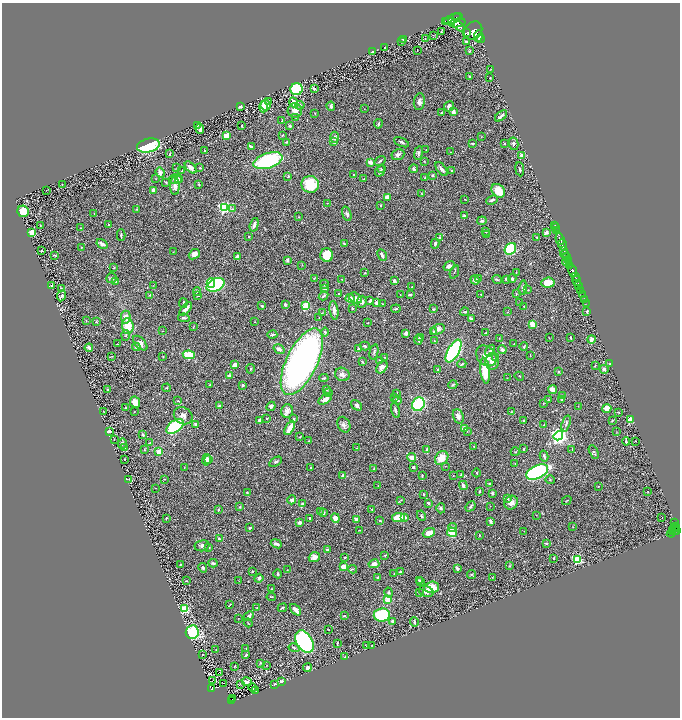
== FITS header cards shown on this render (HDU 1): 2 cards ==
NAXIS1  =                 1356
NAXIS2  =                 1431

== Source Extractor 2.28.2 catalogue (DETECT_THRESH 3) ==
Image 1356 x 1431 px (HDU 1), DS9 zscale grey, zoomed out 1/2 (1 PNG px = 2 x 2 image px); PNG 682 x 720 px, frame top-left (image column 1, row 1430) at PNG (2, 3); each listed source drawn as its Kron ellipse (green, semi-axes under 4 px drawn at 4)
Background 0.459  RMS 0.025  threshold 0.0756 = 3 sigma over >= 5 px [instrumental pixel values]
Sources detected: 523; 21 cannot appear on this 1/2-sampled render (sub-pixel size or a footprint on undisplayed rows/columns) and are neither listed nor drawn; of the other 502, the 500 brightest by FLUX_AUTO listed and drawn (2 fainter detections omitted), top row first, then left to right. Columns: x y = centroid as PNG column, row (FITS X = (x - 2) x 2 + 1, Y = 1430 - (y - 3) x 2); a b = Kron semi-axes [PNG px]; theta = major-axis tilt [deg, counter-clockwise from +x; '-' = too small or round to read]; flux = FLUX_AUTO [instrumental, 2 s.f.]
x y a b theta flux
457 17 3 2 - 290
453 19 10 3 21 1400
445 21 2 1 - 9.7
452 21 4 2 - 320
457 23 8 3 9 1300
459 26 7 3 -39 970
473 31 10 8 51 2900
441 32 2 1 - 1.4
467 32 2 1 - 100
433 35 3 2 - 2.3
478 36 6 3 83 1300
403 39 3 3 - 4.4
425 39 3 2 - 2.1
480 39 5 2 - 660
401 42 2 2 - 3.3
466 42 4 2 - 2.9
385 48 2 2 - 5
417 50 2 1 - 2.7
469 51 4 2 - 3.3
372 52 2 2 - 6
491 69 2 2 - 1.7
470 77 4 3 - 4.4
490 78 2 2 - 3
296 89 6 6 - 450
314 89 4 2 - 9.4
269 102 3 2 - 2.9
294 102 5 3 - 40
419 102 8 5 81 20
266 105 5 5 - 58
300 105 5 3 - 8.4
240 106 3 2 - 14
331 106 4 3 - 13
449 106 5 5 - 17
263 107 5 4 - 96
364 109 2 1 - 1.3
295 111 7 7 - 35
453 112 4 3 - 21
315 113 2 2 - 1.9
441 113 3 2 - 3.4
501 116 7 2 40 16
295 117 2 2 - 2
282 121 3 2 - 2.3
378 124 4 2 - 9.1
197 125 3 2 - 5
242 126 3 2 - 4.6
290 126 3 3 - 10
200 129 5 3 - 31
282 135 3 2 - 3
226 136 4 3 - 56
334 137 6 3 -87 14
481 137 3 2 - 2.1
286 142 3 2 - 4.3
334 142 4 3 - 14
401 142 8 3 -25 11
472 143 3 2 - 5.4
504 143 2 1 - 3
513 144 6 5 - 11
148 146 11 7 14 340
251 147 4 2 - 17
205 150 3 2 - 5.1
426 150 2 2 - 3.7
451 152 2 2 - 2.1
419 153 7 4 81 10
170 154 3 2 - 4.1
398 155 6 5 - 17
522 156 2 2 - 72
268 161 15 7 18 450
380 161 6 2 34 7.5
424 161 3 2 - 2.1
370 162 3 3 - 29
191 167 7 3 -47 23
177 168 3 2 - 3.4
200 168 2 2 - 2.8
381 168 3 3 - 3.1
414 169 4 3 - 11
442 169 8 3 -53 15
520 169 7 3 -83 7.4
182 171 3 2 - 3.5
380 171 6 4 52 10
452 171 3 3 - 3.9
160 172 5 4 - 16
354 175 2 2 - 1.9
433 175 3 2 - 6.5
288 176 3 2 - 3.8
425 178 3 2 - 6.7
156 179 2 2 - 1.8
176 179 7 5 -1 29
364 179 2 2 - 5
179 180 3 3 - 9.6
166 182 3 3 - 3.6
62 184 3 1 - 1.6
199 184 3 3 - 3
310 184 9 8 - 160
175 186 9 4 -89 21
46 190 2 1 - 1.5
154 191 4 3 - 35
498 191 7 6 - 76
422 193 4 2 - 2.9
387 197 3 2 - 24
464 199 3 2 - 2.1
492 200 6 3 25 13
327 203 2 1 - 1.7
380 205 2 2 - 4.2
225 208 4 3 - 870
137 209 4 2 - 2.9
232 209 3 3 - 4.1
23 211 6 5 - 100
94 213 4 2 - 2.4
347 214 7 4 -71 12
464 216 3 3 - 8.8
299 217 2 2 - 2.1
482 221 5 3 - 8.1
109 224 3 2 - 3.2
40 225 2 1 - 1.6
254 225 7 3 74 22
555 225 2 1 - 12
81 228 2 2 - 2.2
556 228 2 1 - 10
556 230 2 1 - 16
486 231 4 3 - 7.2
32 232 4 3 - 100
546 232 3 2 - 22
121 235 6 2 -89 11
487 235 3 2 - 3.5
249 237 2 2 - 4.5
439 238 3 3 - 5.7
537 238 4 2 - 4.7
560 239 6 2 -70 940
344 243 2 2 - 4.4
435 243 5 3 - 8.3
102 244 6 3 -31 20
562 245 5 2 - 570
82 247 3 2 - 1.9
510 249 6 5 - 300
41 251 3 2 - 3
563 251 4 2 - 230
173 252 2 2 - 1.6
194 254 6 4 40 26
564 254 4 2 - 180
54 255 3 2 - 3.6
327 255 7 6 - 110
382 255 6 3 -63 14
237 256 4 3 - 14
567 256 3 3 - 190
287 260 3 2 - 13
569 261 3 2 - 130
566 262 4 2 - 60
302 265 2 2 - 2
570 265 4 3 - 430
449 266 6 4 34 18
114 268 3 2 - 2.3
572 271 6 3 -74 1300
454 272 7 2 70 4.8
516 272 2 1 - 2.4
365 273 3 2 - 2.8
575 277 2 1 - 220
111 278 5 5 - 7.9
314 278 3 2 - 2.2
341 279 2 2 - 1.8
479 279 3 2 - 2.6
506 279 3 3 - 7
512 279 4 3 - 7.9
475 280 5 4 - 21
497 280 5 3 - 6.3
394 281 2 2 - 36
577 281 5 2 - 640
116 282 3 2 - 2.6
211 283 4 4 - 96
548 283 7 5 5 45
324 284 4 3 - 4.3
52 285 2 2 - 4.9
153 285 2 1 - 1.2
216 285 9 6 27 540
579 286 3 2 - 140
412 287 2 2 - 4.4
325 288 3 3 - 12
523 288 7 4 84 11
61 289 4 2 - 3.7
528 290 2 2 - 2.2
581 290 2 2 - 80
197 291 4 3 - 4.4
339 294 2 2 - 4.4
400 294 2 1 - 1.2
481 294 2 1 - 1.6
516 294 4 3 - 3.8
583 294 3 1 - 20
150 295 4 3 - 4.7
197 295 4 2 - 5.1
410 295 4 2 - 5.4
62 296 6 3 64 10
323 296 5 3 - 8.3
350 298 4 3 - 25
355 298 7 5 -33 21
585 299 2 1 - 5.5
370 301 4 2 - 10
362 302 6 4 83 14
183 303 5 2 - 7.7
376 303 3 3 - 23
520 303 2 2 - 2.1
382 304 2 2 - 3.3
586 304 3 1 - 11
285 305 4 3 - 8.2
262 306 2 2 - 16
306 306 3 3 - 220
524 306 2 2 - 2.9
352 308 2 2 - 6
186 309 8 3 49 27
396 309 4 3 - 7.4
434 309 4 3 - 3.3
334 310 9 4 -82 24
587 311 3 2 - 8.7
465 312 4 3 - 5.9
508 312 3 2 - 1.7
322 313 3 2 - 2.9
126 317 6 5 - 29
184 318 6 3 -8 7.7
319 318 2 2 - 1.9
471 319 3 3 - 12
86 320 2 2 - 1.5
96 322 3 2 - 3.9
255 322 2 1 - 2.1
368 323 2 2 - 2.7
532 324 3 3 - 73
128 326 8 6 -87 84
193 327 4 2 - 3.1
438 329 7 5 25 20
162 331 2 1 - 1.7
434 331 2 2 - 14
325 332 4 3 - 8.5
406 333 4 3 - 15
486 333 2 2 - 5.8
126 335 5 3 - 6
272 335 5 2 - 6.6
421 337 4 3 - 9.6
499 338 3 1 - 1.8
549 338 2 2 - 2.2
571 338 3 2 - 5
591 339 4 3 - 27
418 340 4 3 - 11
434 341 3 2 - 3.6
140 343 9 5 -45 28
514 343 2 1 - 1.7
117 344 3 1 - 2
365 346 5 3 - 7.3
136 347 4 3 - 9
524 347 4 2 - 7.3
89 348 4 3 - 24
279 349 6 3 -33 24
358 349 2 2 - 12
502 350 4 3 - 18
454 351 12 5 61 1100
490 351 6 3 57 14
374 352 7 4 76 9.8
189 355 6 4 -9 130
530 355 3 1 - 1.9
112 356 3 2 - 1.9
486 356 11 9 -45 48
163 357 3 2 - 2.9
384 357 3 2 - 1.6
496 357 3 2 - 3.9
380 361 3 3 - 5.2
492 361 8 7 - 40
302 362 36 15 64 2300
362 362 3 2 - 3.4
462 364 4 2 - 3.5
610 364 2 2 - 3.3
235 365 4 3 - 47
595 365 4 2 - 2.9
382 367 7 5 53 27
251 369 5 2 - 3.7
438 369 3 3 - 6.7
604 369 4 3 - 8.5
485 371 13 5 -84 140
559 371 3 2 - 5.2
342 374 7 6 - 19
229 376 3 3 - 18
519 376 5 2 - 2.5
324 378 4 2 - 5.9
507 378 2 1 - 1.4
210 385 3 2 - 2.8
243 385 3 3 - 6.5
453 385 5 3 - 6.2
166 388 4 2 - 4.6
326 389 4 3 - 7.4
107 390 2 2 - 5.5
553 390 4 3 - 52
328 393 4 3 - 7.9
396 394 3 3 - 10
563 395 3 2 - 1.6
395 397 3 2 - 3.3
325 399 7 4 32 43
397 400 4 3 - 15
549 400 3 2 - 5
562 400 2 2 - 2.9
178 401 4 3 - 4.7
135 402 6 4 -64 40
543 403 2 2 - 2.8
418 404 7 6 - 360
357 405 6 4 -38 14
219 406 2 2 - 19
271 406 5 4 - 13
578 406 2 2 - 1.4
126 407 2 2 - 5.1
607 409 4 4 - 58
395 410 7 3 -75 12
103 411 2 2 - 2.2
287 411 7 6 - 24
134 412 2 1 - 1.7
511 412 2 1 - 2.5
619 413 3 3 - 2.8
183 416 10 8 -32 27
458 416 7 5 -71 21
267 418 3 3 - 3.3
293 419 2 2 - 7.5
630 419 3 2 - 170
259 420 3 2 - 7.6
524 420 3 2 - 5.8
612 420 3 3 - 3.3
566 423 8 3 73 11
196 425 3 2 - 16
344 425 8 6 -64 16
544 425 3 2 - 3.1
175 426 10 5 36 330
290 428 8 3 61 59
464 429 3 2 - 58
109 431 2 2 - 24
467 431 3 2 - 2.1
616 431 2 2 - 1.4
143 435 3 3 - 4.9
558 436 5 4 - 2200
300 437 3 2 - 2.4
114 440 2 1 - 1.4
308 441 2 2 - 2.1
626 441 4 2 - 6.9
635 441 2 2 - 2
122 443 5 4 - 9.6
150 443 3 3 - 4.6
474 446 2 2 - 1.8
124 448 3 2 - 2.7
357 448 3 2 - 1.5
427 449 3 3 - 9.6
524 449 3 2 - 3.3
572 449 3 2 - 1.8
145 450 4 2 - 3.7
159 452 2 2 - 98
515 452 4 2 - 2.6
594 452 7 4 -65 9.6
544 456 5 3 - 7.5
412 458 4 4 - 24
442 458 7 6 - 67
125 459 2 2 - 2.5
209 459 4 3 - 14
206 460 5 3 - 25
276 462 7 3 31 10
515 464 3 2 - 3.3
445 466 2 2 - 1.9
413 467 3 3 - 8.2
184 468 3 2 - 2
311 468 3 2 - 6.1
374 469 4 3 - 5.1
537 472 12 6 24 1100
477 473 4 2 - 3.4
343 475 3 2 - 9
461 475 3 2 - 6.7
422 476 3 2 - 2.9
453 476 2 2 - 2.8
129 479 3 3 - 4.2
165 479 2 1 - 2.3
550 480 4 2 - 4.1
490 484 3 2 - 9.9
378 486 2 1 - 1.4
463 486 4 2 - 19
598 486 2 2 - 2.4
155 488 2 1 - 1.6
479 491 3 2 - 4.4
247 492 3 2 - 3.2
648 492 3 2 - 2.9
492 493 4 3 - 8.5
423 494 2 2 - 4.3
508 499 3 3 - 4.3
292 500 4 3 - 13
401 500 3 2 - 2.1
567 500 5 2 - 3.8
428 503 4 3 - 8.3
511 503 7 6 - 32
303 504 3 3 - 12
470 506 5 3 - 6.7
490 506 2 1 - 1.3
240 507 3 3 - 5.1
441 508 5 4 - 9.7
372 509 2 2 - 2.3
218 510 4 2 - 3.7
320 511 2 1 - 1.4
324 513 3 3 - 4.5
536 515 2 2 - 1.5
421 516 5 3 - 6.1
405 517 2 2 - 30
662 517 2 1 - 32
166 518 2 2 - 3.4
310 518 3 2 - 8
335 518 5 4 - 42
398 518 6 4 8 110
356 519 3 2 - 32
380 521 3 2 - 6.2
491 521 4 3 - 11
299 522 3 3 - 15
675 523 2 2 - 21
676 526 2 2 - 81
452 527 4 3 - 7.6
573 527 2 1 - 1.6
250 528 3 3 - 5.7
674 528 4 2 - 89
360 530 3 2 - 2.2
674 530 2 1 - 110
524 531 2 2 - 1.5
673 531 4 2 - 120
677 531 3 2 - 160
452 532 5 4 - 90
429 533 6 4 23 37
671 533 4 2 - 55
479 535 2 2 - 4.4
219 539 3 3 - 9.9
546 543 3 2 - 6.2
276 544 6 3 -21 14
202 546 7 5 10 16
208 548 3 3 - 6.5
327 550 2 2 - 15
385 555 4 2 - 3.4
314 557 6 4 21 31
345 557 3 2 - 4.8
553 558 2 2 - 6.4
577 559 3 3 - 380
213 563 4 3 - 8.2
180 564 3 2 - 3.4
374 564 5 4 - 25
510 566 4 3 - 4
343 567 4 4 - 48
203 568 5 4 - 6.9
457 568 3 3 - 10
353 569 4 3 - 4.4
287 570 2 1 - 1.8
252 571 2 2 - 2.8
400 571 2 2 - 4.8
278 574 4 3 - 8.7
394 574 2 2 - 2.4
471 574 4 3 - 5.1
378 577 3 3 - 7.5
492 577 3 2 - 1.5
259 578 4 3 - 11
419 580 3 3 - 5
186 581 2 1 - 2.4
239 581 2 1 - 1.4
420 582 3 3 - 7.2
431 587 7 6 - 96
272 589 3 2 - 4.4
426 591 7 5 -21 27
389 593 5 4 - 7.8
419 593 3 3 - 3.6
271 597 4 1 - 2.4
388 600 3 3 - 51
230 605 4 1 - 3
257 608 3 2 - 1.9
282 608 5 2 - 6.6
185 609 3 3 - 340
295 610 7 3 -47 31
382 615 8 6 6 410
249 616 5 3 - 15
344 616 2 2 - 4.2
238 618 2 2 - 1.7
392 621 2 2 - 7
414 622 4 2 - 6.2
248 623 4 2 - 3.8
328 630 2 1 - 2.1
192 632 7 6 - 340
304 642 12 8 -59 1400
337 643 3 2 - 3.9
372 645 3 2 - 2.1
367 646 2 2 - 4.7
294 648 6 3 -11 7.6
246 649 3 2 - 2
216 650 3 2 - 2.1
203 654 2 2 - 2.3
246 655 4 2 - 6.4
345 657 3 3 - 3.7
260 663 4 3 - 4.7
267 665 2 1 - 1.3
234 666 3 2 - 3.6
307 668 4 4 - 12
219 673 3 1 - 1.4
212 681 2 1 - 4.3
281 681 3 2 - 13
247 682 4 3 - 10
224 683 2 1 - 1.4
240 684 2 2 - 17
275 684 2 2 - 3.1
211 688 4 2 - 42
252 688 4 2 - 7.1
256 690 2 2 - 1.7
232 699 2 1 - 4.1
232 701 3 2 - 51
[2 fainter detections neither listed nor drawn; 21 sub-pixel or undisplayed-footprint detections neither listed nor drawn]